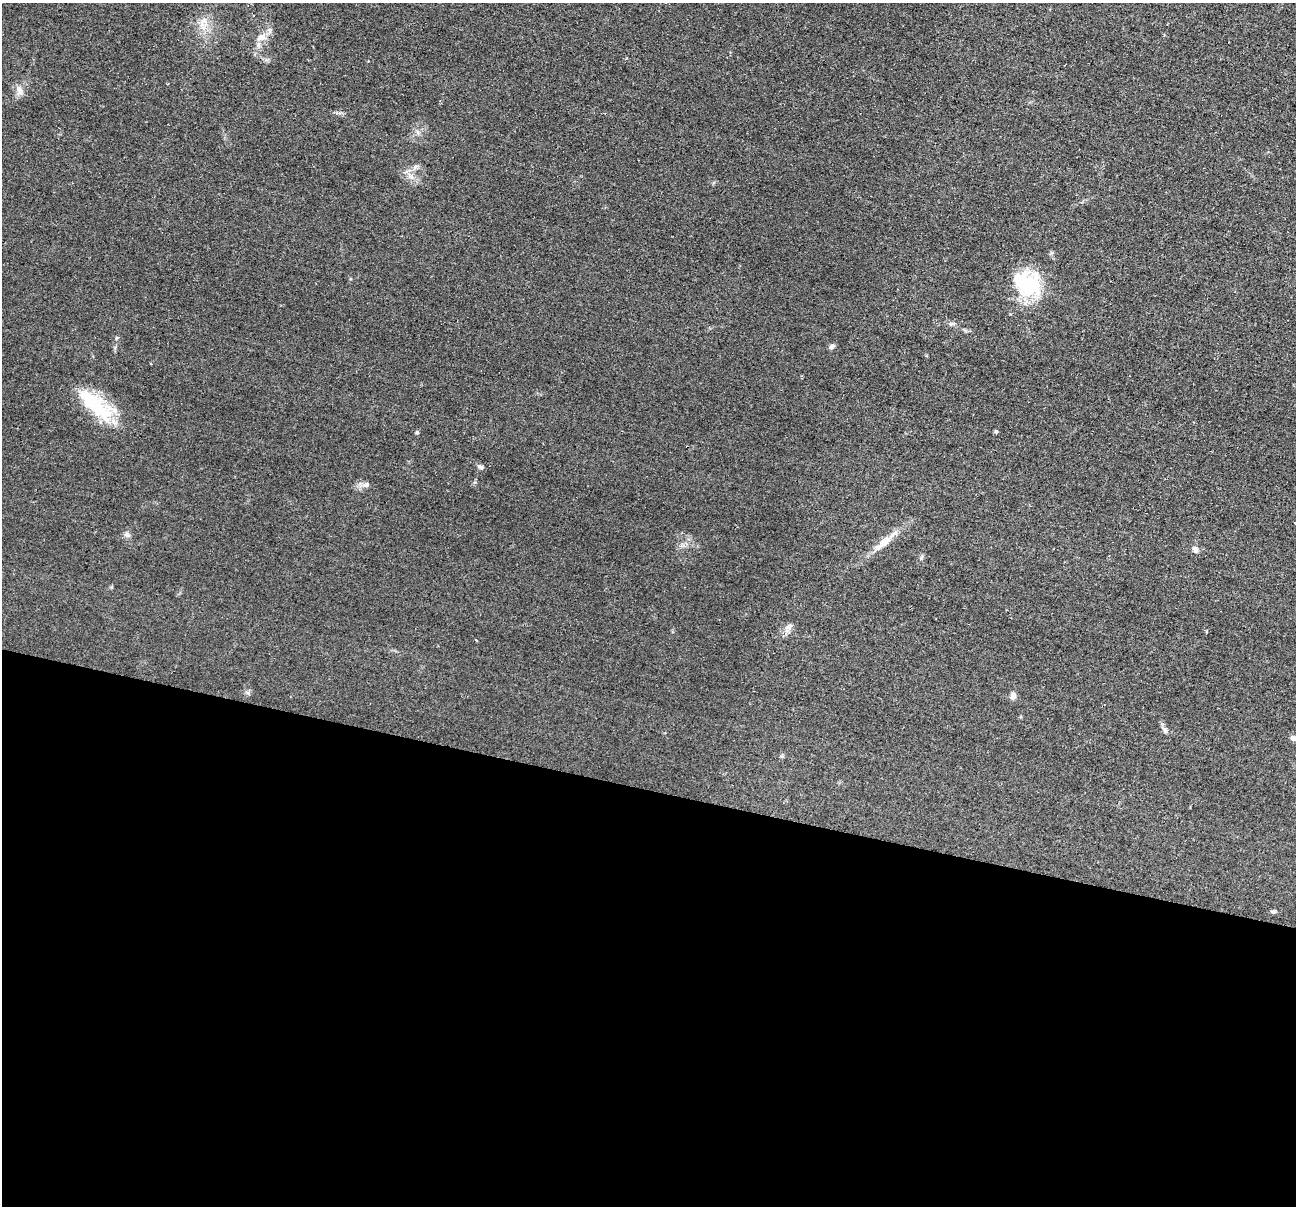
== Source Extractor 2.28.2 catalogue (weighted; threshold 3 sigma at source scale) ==
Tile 14 of 4 x 4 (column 2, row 4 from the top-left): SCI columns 1304-2597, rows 259-1462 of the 5195 x 5211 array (HDU 1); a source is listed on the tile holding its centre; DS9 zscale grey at full resolution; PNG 1298 x 1208 px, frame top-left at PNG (2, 3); no overlay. Shown black and unused: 35% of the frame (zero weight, under 2 of 3 exposures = <1% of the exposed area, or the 3 px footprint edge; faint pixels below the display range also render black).
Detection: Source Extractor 2.28.2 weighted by HDU 2 'WHT'; one run over the whole footprint, this tile lists its part. Background 0.0452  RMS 0.0086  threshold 0.0386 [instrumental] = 3 sigma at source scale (4.5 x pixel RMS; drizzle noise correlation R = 1.50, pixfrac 1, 0.05/0.05 arcsec/px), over >= 5 px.
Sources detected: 24; all 24 listed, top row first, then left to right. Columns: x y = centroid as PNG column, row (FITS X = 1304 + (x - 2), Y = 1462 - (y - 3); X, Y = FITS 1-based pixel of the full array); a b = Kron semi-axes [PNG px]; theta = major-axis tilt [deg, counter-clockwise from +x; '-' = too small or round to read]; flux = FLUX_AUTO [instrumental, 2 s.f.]
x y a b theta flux
202 24 15 8 -6 7.7
261 37 14 9 23 7.1
20 90 15 7 -68 4.8
415 167 8 6 68 2.4
411 176 10 7 -38 4.8
1026 283 33 24 -25 69
951 323 8 4 -8 1.8
832 347 7 6 - 2.3
96 405 52 18 -40 52
996 431 5 4 - 1.3
417 432 4 4 - 0.97
480 467 8 6 -19 2.1
366 484 9 7 28 3.1
127 535 8 7 - 2.8
884 542 33 9 39 14
1195 549 9 6 -43 3.2
921 558 6 5 - 1.5
790 626 9 7 50 3.2
476 640 4 2 - 0.74
248 693 6 4 -19 1.6
1013 696 10 7 74 3.7
1165 730 9 6 -60 2.7
1294 738 8 6 -10 3
1274 911 6 5 - 1.5
Isophote crosses this tile's border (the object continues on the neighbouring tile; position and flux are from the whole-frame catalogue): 1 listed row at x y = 1294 738